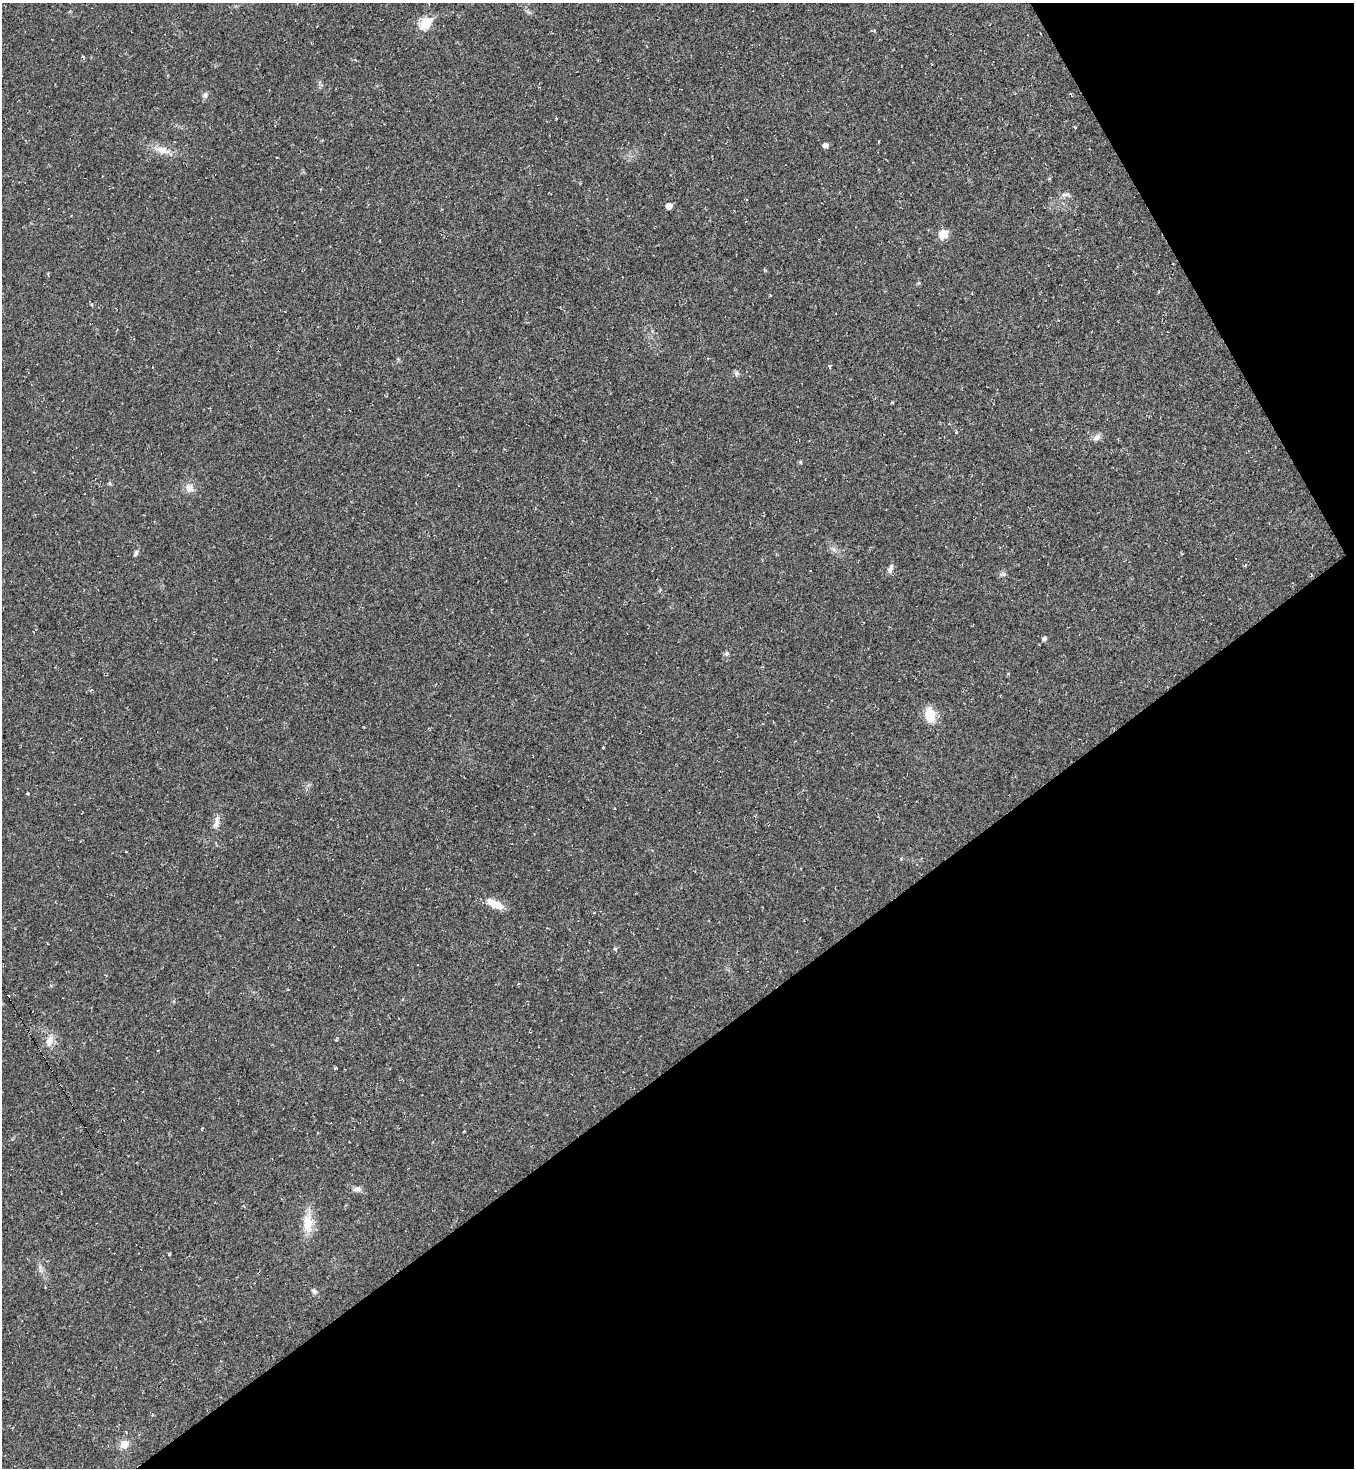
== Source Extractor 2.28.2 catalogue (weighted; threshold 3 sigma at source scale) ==
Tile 12 of 4 x 4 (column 4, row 3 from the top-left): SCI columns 4214-5565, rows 1471-2936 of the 5861 x 5867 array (HDU 1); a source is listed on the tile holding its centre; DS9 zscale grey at full resolution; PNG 1356 x 1470 px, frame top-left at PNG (2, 3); no overlay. Shown black and unused: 33% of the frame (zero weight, under 2 of 3 exposures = <1% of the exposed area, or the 3 px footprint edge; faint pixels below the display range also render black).
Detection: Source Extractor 2.28.2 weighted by HDU 2 'WHT'; one run over the whole footprint, this tile lists its part. Background 0.0314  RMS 0.0062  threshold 0.0279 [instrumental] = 3 sigma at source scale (4.5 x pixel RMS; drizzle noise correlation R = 1.50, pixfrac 1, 0.05/0.05 arcsec/px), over >= 5 px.
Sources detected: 43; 5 cosmic-ray / hot-pixel residue — not listed; the other 38 listed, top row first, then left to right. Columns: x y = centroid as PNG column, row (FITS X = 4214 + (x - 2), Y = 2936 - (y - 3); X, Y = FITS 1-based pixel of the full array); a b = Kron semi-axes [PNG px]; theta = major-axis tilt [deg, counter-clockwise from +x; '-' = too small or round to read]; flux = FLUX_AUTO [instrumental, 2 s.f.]
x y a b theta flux
425 23 7 6 - 39
1040 33 3 2 - 0.48
935 50 3 2 - 0.42
205 95 8 7 - 1.9
879 141 3 2 - 0.5
825 145 5 4 - 3.1
161 150 23 10 -13 7.4
1064 195 11 4 0 1.7
669 206 5 5 - 5.2
943 234 10 9 - 7.6
770 295 4 3 - 0.44
92 304 4 3 - 0.52
398 359 5 5 - 0.75
830 367 4 3 - 1.9
736 373 7 7 - 1.6
892 403 3 3 - 1.1
956 432 3 3 - 0.73
1097 437 11 8 36 2.8
800 462 5 4 - 0.72
189 488 12 11 - 4.7
833 549 7 4 -70 1.4
136 553 9 5 61 1.4
890 569 12 6 74 2.3
810 570 3 2 - 0.7
1002 574 10 6 6 1.5
1044 638 5 5 - 1.8
727 653 7 6 - 1.4
930 715 17 11 -82 12
28 794 4 3 - 0.61
216 822 19 7 77 4.1
495 904 22 9 -26 8.8
50 1040 17 8 67 5.3
335 1068 4 2 - 0.96
357 1189 9 7 0 2.7
308 1223 28 13 88 12
169 1254 4 3 - 0.63
314 1291 8 6 -48 1.6
124 1444 10 8 53 5.9